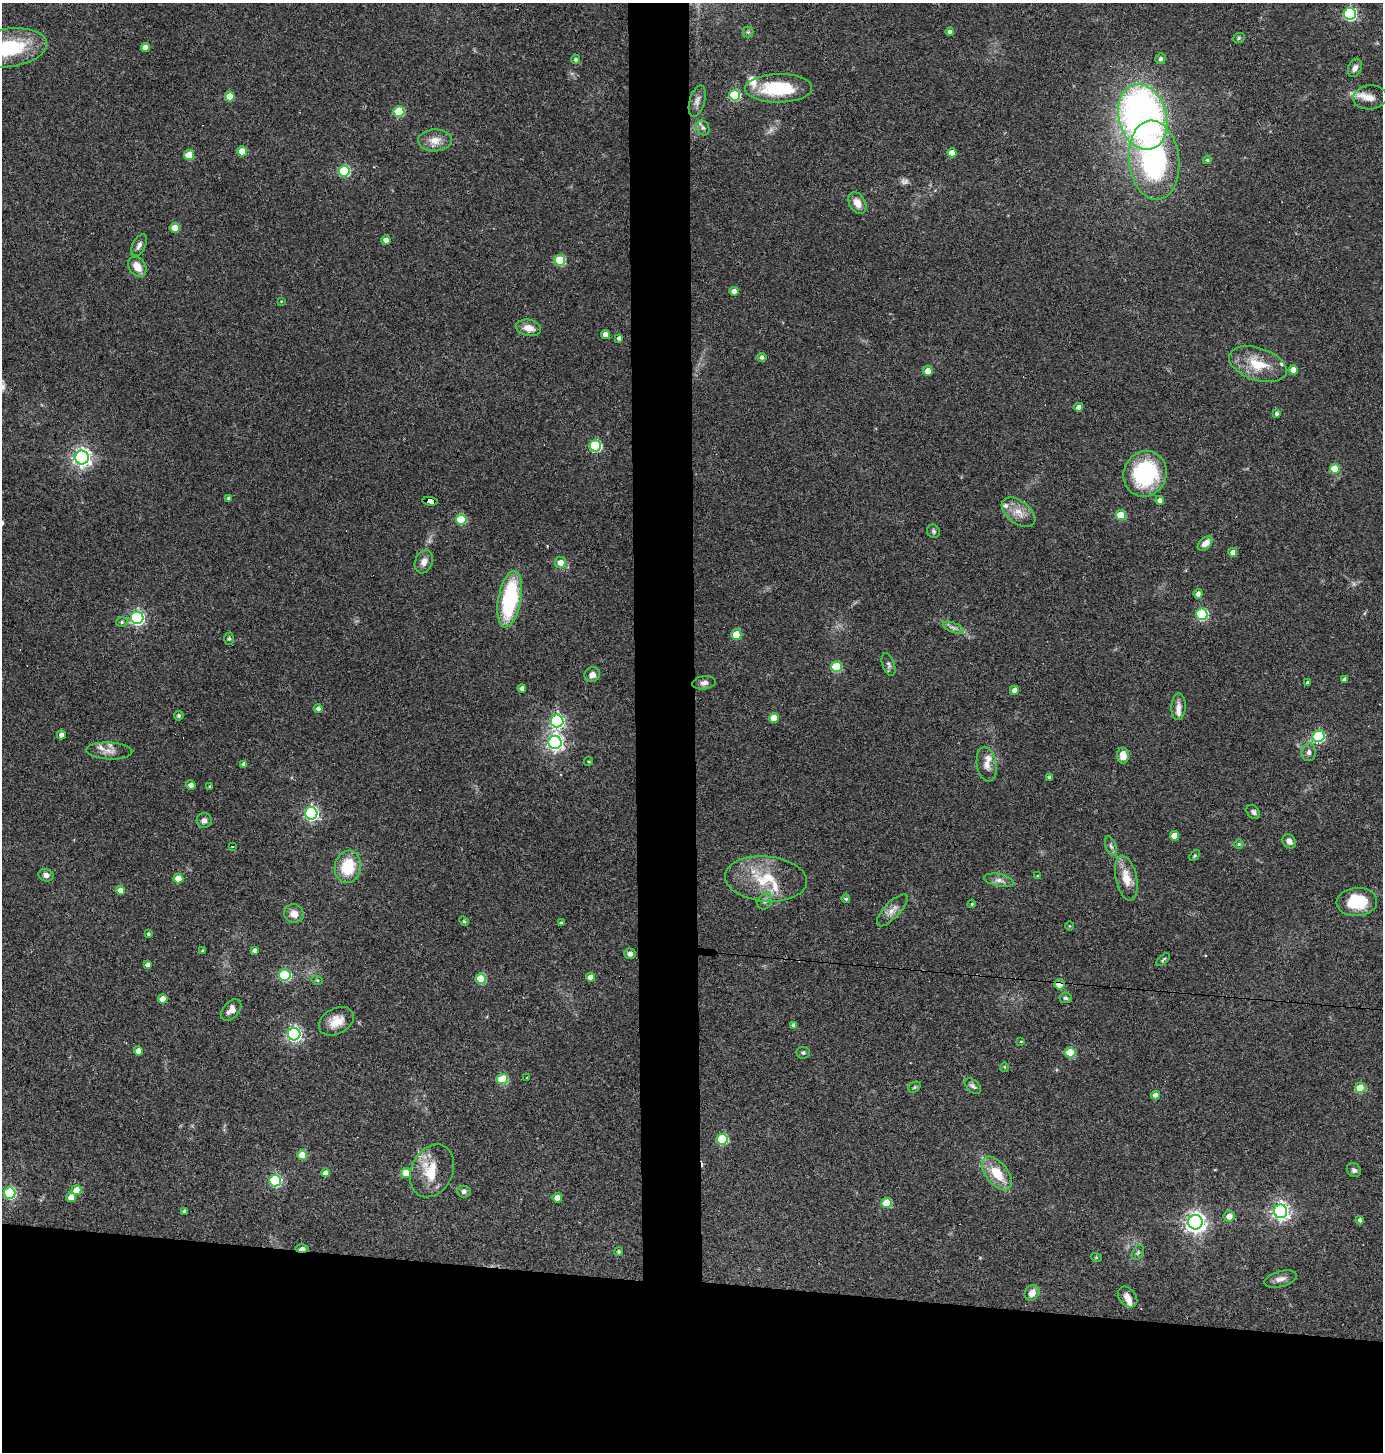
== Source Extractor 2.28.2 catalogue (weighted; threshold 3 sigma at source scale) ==
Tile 8 of 3 x 3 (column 2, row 3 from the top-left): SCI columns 1519-2899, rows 1-1450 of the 4378 x 4351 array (HDU 1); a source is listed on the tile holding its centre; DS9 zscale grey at full resolution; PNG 1385 x 1454 px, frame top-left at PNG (2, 3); each listed source drawn as its Kron ellipse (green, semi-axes under 4 px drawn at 4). Shown black and unused: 16% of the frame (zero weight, under 3 of 4 exposures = <1% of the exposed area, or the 3 px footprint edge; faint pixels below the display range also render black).
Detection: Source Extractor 2.28.2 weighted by HDU 2 'WHT'; one run over the whole footprint, this tile lists its part. Background 0.0726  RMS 0.0056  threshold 0.0253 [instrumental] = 3 sigma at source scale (4.5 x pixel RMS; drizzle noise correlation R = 1.50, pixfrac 1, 0.05/0.05 arcsec/px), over >= 5 px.
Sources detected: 185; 2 too faint to see at this stretch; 5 cosmic-ray / hot-pixel residue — neither listed nor drawn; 9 inside a brighter listed object's ellipse — not listed separately; the other 169 listed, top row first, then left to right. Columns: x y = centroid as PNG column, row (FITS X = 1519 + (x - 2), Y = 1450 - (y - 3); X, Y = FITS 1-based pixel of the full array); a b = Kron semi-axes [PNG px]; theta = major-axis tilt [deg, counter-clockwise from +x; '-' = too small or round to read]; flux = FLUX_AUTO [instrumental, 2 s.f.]
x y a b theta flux
1350 14 6 6 - 89
748 32 5 5 - 0.88
950 32 4 4 - 1.6
1239 38 6 4 23 0.83
145 47 4 4 - 4.2
10 48 38 19 8 43
576 59 4 4 - 1
1161 59 5 5 - 1.7
1355 68 9 6 69 2.8
778 88 33 14 1 33
735 95 5 5 - 44
230 96 5 5 - 10
1370 97 17 12 5 6.2
697 101 16 7 74 3.1
399 112 5 5 - 32
1143 117 33 24 -74 280
703 128 8 6 -61 1.7
435 140 17 11 2 6.3
242 151 5 5 - 11
952 153 4 4 - 5.9
189 155 5 5 - 15
1154 160 40 25 -84 98
1207 160 4 3 - 0.79
344 171 6 5 - 47
857 203 11 8 -59 5.8
175 228 5 5 - 12
386 240 5 4 - 3.2
139 245 11 6 63 2.3
560 260 5 5 - 31
137 267 11 8 -55 6.8
734 291 4 4 - 3
281 301 3 3 - 0.4
529 328 13 8 -13 5.8
605 335 4 4 - 4.2
619 338 4 4 - 1.7
762 357 4 4 - 1.5
1258 364 30 16 -19 17
1293 370 4 4 - 5.8
928 371 5 5 - 7.4
1079 407 4 4 - 3.3
1277 413 3 3 - 1.4
595 446 6 5 - 61
82 457 7 7 - 230
1335 469 5 5 - 15
1145 474 23 21 65 54
229 498 4 4 - 1.4
1160 500 4 4 - 2.1
430 501 8 4 -7 75
1019 512 19 11 -37 7
1121 515 5 5 - 17
461 519 5 5 - 26
933 531 7 6 - 1.3
1205 543 9 5 42 4.4
1233 552 4 4 - 3.9
424 562 12 8 68 3.6
561 562 6 5 - 4.7
1198 594 5 4 - 2.8
510 599 29 11 79 55
1202 614 5 5 - 56
137 618 6 6 - 130
122 622 6 4 16 1
953 628 11 5 -22 2
736 635 5 5 - 17
229 639 6 5 - 0.93
888 664 12 6 -71 1.7
836 667 5 5 - 35
592 675 8 7 - 3
1344 680 4 4 - 1.6
1307 682 4 4 - 0.92
704 683 12 6 8 2.5
522 688 4 4 - 1.9
1014 690 4 4 - 3.2
1178 707 13 7 88 3.3
318 709 4 4 - 1.7
179 716 5 4 - 1.1
774 718 5 5 - 12
557 721 6 6 - 120
61 735 4 4 - 2.6
1318 736 6 5 - 59
555 742 6 6 - 190
109 751 23 8 -3 4.8
1309 752 9 7 -88 2.2
1123 756 8 6 -86 6.6
589 761 4 2 - 0.52
244 764 4 4 - 2.3
987 764 17 9 -81 4.6
1049 777 3 3 - 1.3
191 785 5 4 - 2.5
210 787 3 3 - 0.7
1253 812 8 6 -49 1.6
311 813 6 6 - 120
204 821 7 7 - 2.4
1174 836 5 4 - 8.5
1289 841 7 6 - 3.2
1239 844 5 4 - 0.71
232 846 2 2 - 0.58
1111 846 10 5 -70 1.7
1195 856 6 4 46 0.68
348 867 16 13 79 20
46 875 7 6 - 2.5
1037 876 4 2 - 0.43
1126 878 23 10 -77 9.4
178 879 5 5 - 12
766 879 41 22 -5 26
999 880 15 6 -11 2.9
120 890 4 4 - 4
846 899 4 4 - 0.96
765 901 8 6 57 1.9
1357 902 20 14 4 22
972 904 4 3 - 0.71
892 910 20 8 47 4.6
294 914 10 9 - 4.6
464 921 5 4 - 0.72
561 923 3 3 - 0.9
1069 926 4 3 - 0.41
148 934 3 3 - 0.91
254 950 4 4 - 1.9
203 951 3 3 - 1
630 954 6 5 - 1.8
1163 960 8 3 41 0.76
147 965 4 4 - 2.3
285 975 6 5 - 56
590 977 4 4 - 3.4
481 979 5 5 - 26
317 980 6 3 -17 0.6
1060 984 5 5 - 18
1066 998 6 5 - 1.2
163 999 5 4 - 6.6
231 1010 12 8 47 4.1
336 1021 19 12 29 8.3
794 1025 4 4 - 1.5
294 1034 6 6 - 140
1021 1041 3 3 - 0.48
139 1051 4 4 - 6.2
803 1053 6 6 - 1.1
1070 1053 5 5 - 23
1004 1067 5 4 - 0.58
527 1078 3 3 - 0.95
502 1079 5 5 - 32
973 1086 10 6 -41 1.7
915 1087 6 5 - 0.84
1360 1088 5 5 - 22
1156 1095 4 4 - 3
722 1139 5 5 - 43
302 1155 5 5 - 14
1354 1170 7 6 - 1.4
432 1171 27 20 63 16
325 1173 4 4 - 2.8
406 1173 5 5 - 8.7
997 1173 19 11 -51 14
275 1181 6 5 - 59
76 1190 5 5 - 7.5
464 1191 7 6 - 1.6
9 1193 6 5 - 64
71 1197 5 4 - 5.4
557 1198 5 4 - 7.7
886 1203 5 5 - 21
184 1211 4 3 - 1.3
1281 1211 7 6 - 240
1229 1216 5 5 - 5
1360 1220 4 4 - 1.4
1195 1222 7 7 - 320
302 1249 7 3 1 4.7
618 1252 4 4 - 1
1138 1252 8 5 63 1.2
1096 1257 6 3 -19 0.55
1281 1279 17 7 15 3.4
1032 1293 8 6 51 4.7
1128 1297 11 8 -50 3.4
Overlapping masked pixels (flux is a lower limit): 3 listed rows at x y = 430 501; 1060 984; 302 1249
Isophote crosses this tile's border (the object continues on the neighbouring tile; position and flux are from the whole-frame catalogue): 1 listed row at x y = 10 48